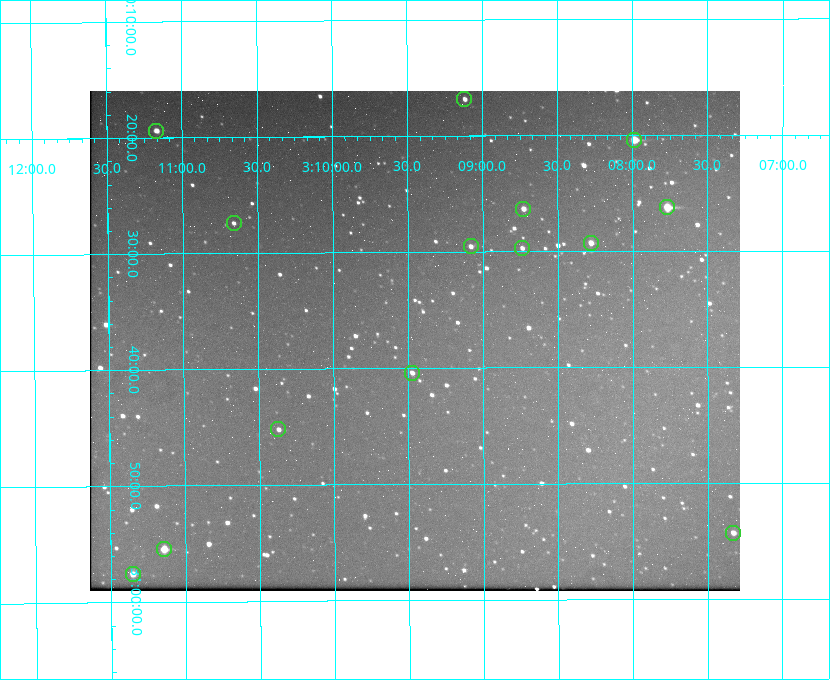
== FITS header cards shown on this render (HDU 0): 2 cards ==
NAXIS1  =                  650 / Width of table row in bytes
NAXIS2  =                  500 / Number of rows in table

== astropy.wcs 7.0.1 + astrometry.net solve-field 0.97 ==
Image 650 x 500 px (HDU 0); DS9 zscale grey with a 90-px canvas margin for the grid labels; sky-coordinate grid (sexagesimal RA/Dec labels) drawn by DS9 from the SOLVED WCS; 14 Tycho-2 reference stars matched to detected sources circled (green)
Header WCS: none
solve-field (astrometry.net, Tycho-2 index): SOLVED blind (the file carries no WCS)
Solved WCS: RA---TAN-SIP/DEC--TAN-SIP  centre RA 03:09:27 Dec +30:38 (47.36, +30.63 deg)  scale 5.17 arcsec/px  FOV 56.0' x 43.1'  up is -180 deg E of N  parity flipped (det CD > 0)
(file carries no celestial WCS; the grid is the blind solution)
Tycho-2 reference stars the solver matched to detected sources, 14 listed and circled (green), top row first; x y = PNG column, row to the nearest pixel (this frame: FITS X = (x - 90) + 1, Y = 500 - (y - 91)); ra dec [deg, ICRS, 3 dp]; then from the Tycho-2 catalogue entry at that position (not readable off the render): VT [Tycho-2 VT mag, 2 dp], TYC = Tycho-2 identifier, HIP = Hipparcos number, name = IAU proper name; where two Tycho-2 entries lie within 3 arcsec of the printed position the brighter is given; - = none
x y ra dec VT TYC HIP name
464 99 47.279 +30.281 11.50 2340-853-1 - -
156 131 47.792 +30.323 11.52 2340-1736-1 - -
634 140 46.997 +30.341 9.26 2339-1426-1 - -
667 207 46.942 +30.437 9.50 2339-1638-1 - -
523 209 47.182 +30.439 11.33 2339-1340-1 - -
234 223 47.665 +30.457 11.70 2340-1064-1 - -
591 243 47.070 +30.488 10.91 2339-1082-1 - -
471 246 47.270 +30.492 11.72 2340-1534-1 - -
522 248 47.184 +30.495 11.78 2339-1503-1 - -
412 373 47.369 +30.674 11.68 2340-1714-1 - -
278 429 47.592 +30.753 11.61 2340-1087-1 - -
733 533 46.832 +30.904 11.42 2339-646-1 - -
164 549 47.785 +30.924 10.11 2340-1700-1 - -
133 574 47.838 +30.960 11.41 2340-1051-1 - -